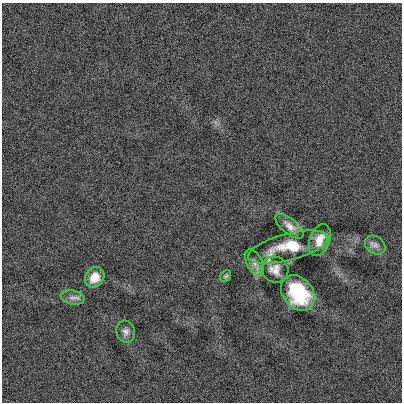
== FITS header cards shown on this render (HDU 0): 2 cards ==
NAXIS1  =                  400
NAXIS2  =                  400

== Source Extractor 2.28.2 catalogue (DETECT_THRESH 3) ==
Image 400 x 400 px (HDU 0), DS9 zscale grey, 1 PNG px = 1 image px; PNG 404 x 404 px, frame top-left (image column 1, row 400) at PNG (2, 3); each listed source drawn as its Kron ellipse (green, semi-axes under 4 px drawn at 4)
Background 3.73e-04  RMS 0.13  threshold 0.389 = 3 sigma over >= 5 px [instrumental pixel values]
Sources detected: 11; all 11 listed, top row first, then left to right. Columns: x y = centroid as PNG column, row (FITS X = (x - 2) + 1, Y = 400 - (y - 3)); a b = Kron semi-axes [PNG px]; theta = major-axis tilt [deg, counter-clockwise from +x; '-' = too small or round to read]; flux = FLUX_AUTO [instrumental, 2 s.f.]
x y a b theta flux
290 226 17 7 -39 67
320 240 16 10 70 110
375 245 11 8 -38 41
288 247 41 13 14 350
254 263 14 7 -64 47
275 270 14 12 -31 81
226 276 6 5 - 14
95 277 11 9 54 120
298 293 19 15 -50 600
72 298 12 7 -12 42
126 332 11 9 -73 42